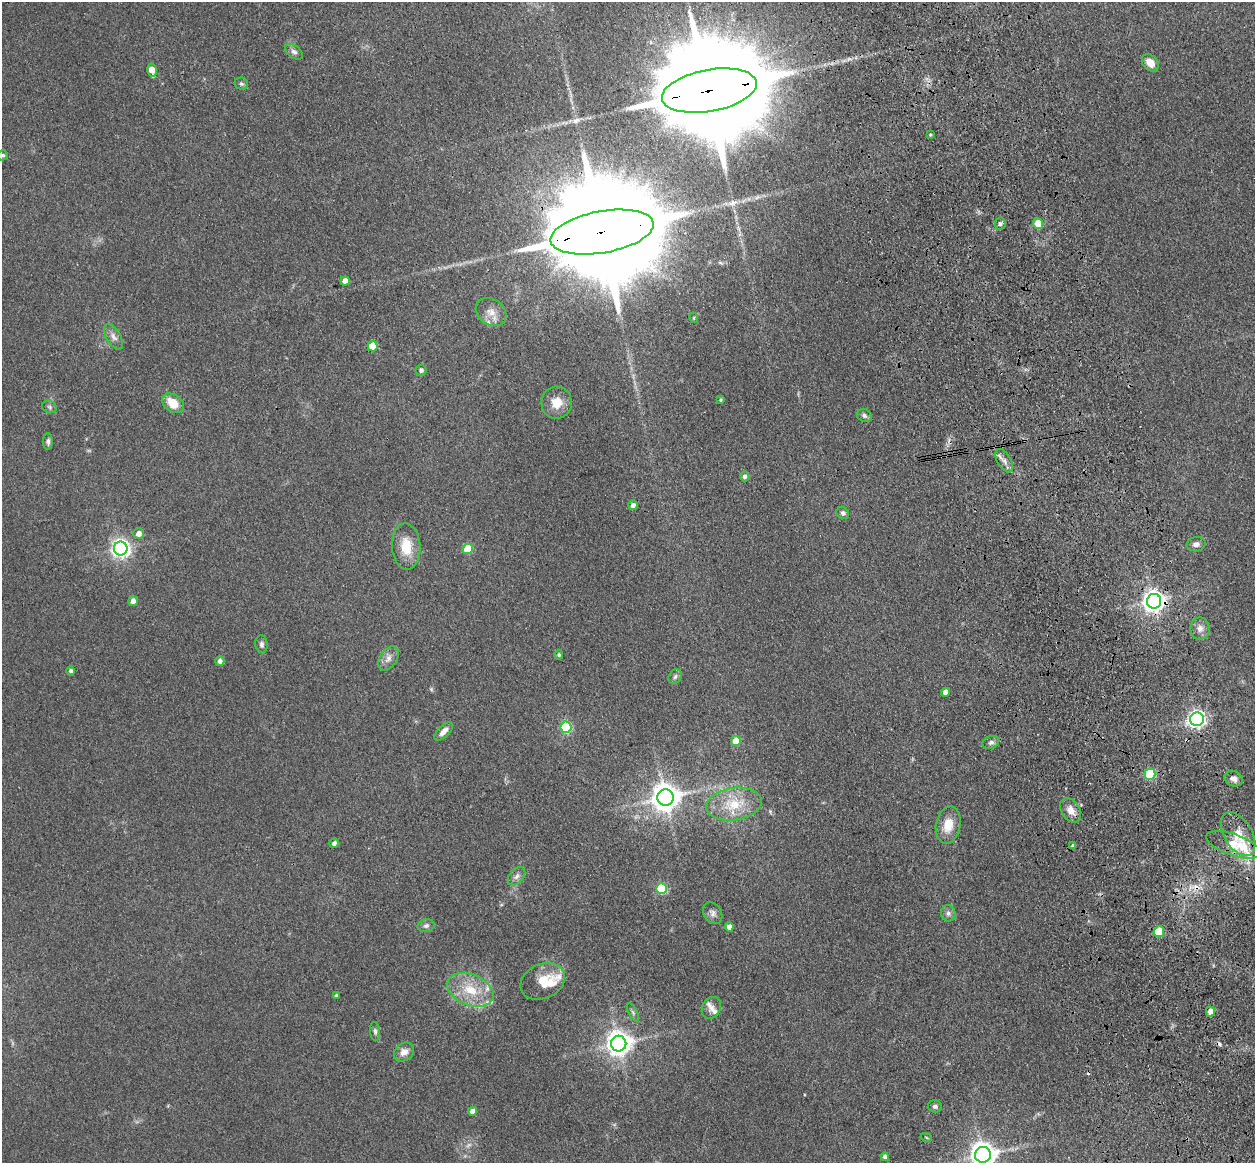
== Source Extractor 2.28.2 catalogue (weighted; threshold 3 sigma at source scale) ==
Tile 6 of 4 x 4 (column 2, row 2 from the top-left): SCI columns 1369-2621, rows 2605-3765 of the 5242 x 5094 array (HDU 1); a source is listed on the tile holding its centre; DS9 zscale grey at full resolution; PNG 1257 x 1165 px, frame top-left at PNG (2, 2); each listed source drawn as its Kron ellipse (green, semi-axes under 4 px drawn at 4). Shown black and unused: <1% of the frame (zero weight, under 3 of 4 exposures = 6% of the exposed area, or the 3 px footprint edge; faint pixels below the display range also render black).
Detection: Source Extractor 2.28.2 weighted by HDU 2 'WHT'; one run over the whole footprint, this tile lists its part. Background 0.0963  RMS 0.0067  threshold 0.0302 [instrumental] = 3 sigma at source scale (4.5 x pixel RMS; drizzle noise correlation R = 1.50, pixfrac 1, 0.05/0.05 arcsec/px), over >= 5 px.
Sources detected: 88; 2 too faint to see at this stretch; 3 cosmic-ray / hot-pixel residue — neither listed nor drawn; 6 inside a brighter listed object's ellipse — not listed separately; the other 77 listed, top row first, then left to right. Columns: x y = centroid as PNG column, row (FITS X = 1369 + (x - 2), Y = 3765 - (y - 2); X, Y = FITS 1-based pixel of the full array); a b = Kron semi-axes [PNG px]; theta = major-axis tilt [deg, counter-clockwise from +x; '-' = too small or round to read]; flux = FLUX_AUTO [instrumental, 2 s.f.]
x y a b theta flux
294 52 10 6 -36 2.5
1150 63 10 7 -45 7.2
152 70 6 4 -77 11
241 84 7 6 - 1.4
709 91 48 21 10 32000
930 135 4 3 - 0.69
3 155 5 5 - 1.2
1038 223 5 5 - 12
1000 224 6 5 - 1.5
602 232 52 21 10 35000
345 281 4 4 - 6.3
491 312 16 12 -35 7.5
694 318 5 3 - 0.62
113 337 14 7 -59 3.6
372 346 5 5 - 20
421 370 5 5 - 1.6
721 400 3 3 - 0.79
173 403 12 8 -36 11
557 403 16 15 - 11
49 407 8 6 -22 1.4
864 416 7 6 - 1.8
48 442 8 4 -90 1.9
1004 461 13 6 -59 3.7
745 476 5 5 - 2.2
633 505 5 4 - 2.8
843 513 7 5 -37 2
139 534 5 5 - 4.8
1196 544 9 7 10 2.9
406 546 23 14 -86 16
121 548 7 6 - 310
468 549 5 5 - 24
133 601 5 4 - 4
1154 601 7 7 - 500
1200 629 11 9 89 4.2
262 644 9 6 -84 2.2
559 655 5 4 - 0.99
388 659 13 8 57 4.4
220 661 5 4 - 2.7
71 671 5 4 - 1.8
675 677 8 6 58 1.5
945 692 4 4 - 4.7
1197 719 7 6 - 260
566 727 5 5 - 61
444 732 11 5 44 4.1
736 741 5 5 - 11
991 742 8 6 20 1.9
1150 774 5 5 - 57
1234 779 9 7 -22 3.6
665 797 8 8 - 940
734 804 28 16 8 22
1071 810 13 9 -56 6.2
948 825 19 12 79 12
1238 834 24 14 -59 14
334 843 5 4 - 2.2
1234 845 28 10 -19 31
1073 846 4 4 - 1.7
517 876 10 7 49 3
661 889 5 5 - 54
713 913 11 8 -56 3
948 913 8 7 - 2.4
426 926 8 6 11 2.1
729 927 5 4 - 3.7
1159 932 5 5 - 26
543 981 23 17 24 15
470 990 24 15 -23 20
336 996 3 3 - 1.2
711 1008 11 9 61 3.5
633 1012 10 4 -63 1.5
1210 1012 5 4 - 5.6
375 1031 9 5 -84 1.6
619 1044 8 7 - 690
404 1052 11 8 38 5.2
935 1106 7 6 - 1.8
472 1111 4 4 - 3.8
926 1137 5 3 - 0.71
983 1155 8 8 - 720
885 1157 4 4 - 2.1
Overlapping masked pixels (flux is a lower limit): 5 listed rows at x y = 709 91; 602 232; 1004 461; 1154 601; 1234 845
Isophote crosses this tile's border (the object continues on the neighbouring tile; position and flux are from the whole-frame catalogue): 2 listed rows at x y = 3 155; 983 1155